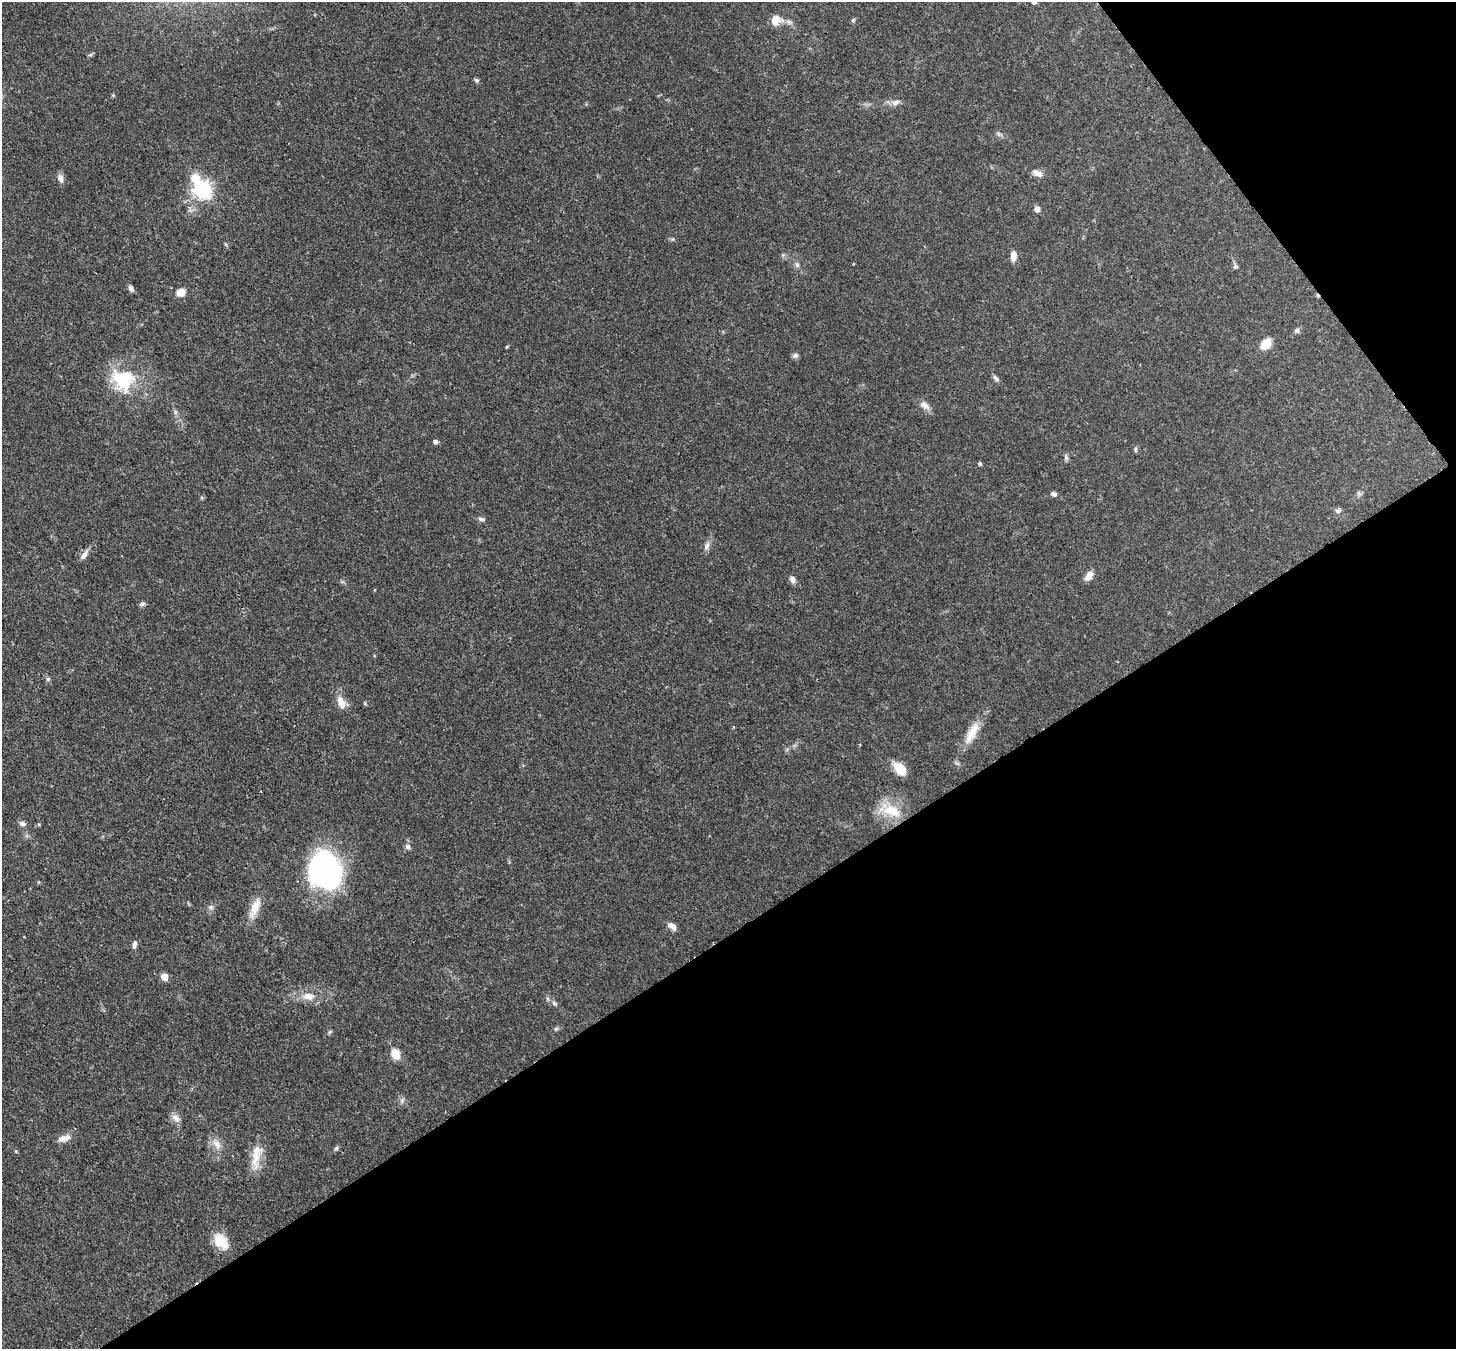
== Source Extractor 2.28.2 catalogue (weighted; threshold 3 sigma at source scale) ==
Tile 12 of 4 x 4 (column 4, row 3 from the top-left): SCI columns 4440-5893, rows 1557-2903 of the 5971 x 5944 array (HDU 1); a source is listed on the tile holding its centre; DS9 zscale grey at full resolution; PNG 1458 x 1351 px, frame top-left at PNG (2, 2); no overlay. Shown black and unused: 35% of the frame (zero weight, under 3 of 4 exposures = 7% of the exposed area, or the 3 px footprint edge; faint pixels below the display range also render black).
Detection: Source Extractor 2.28.2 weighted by HDU 2 'WHT'; one run over the whole footprint, this tile lists its part. Background 0.0932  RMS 0.0041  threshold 0.0184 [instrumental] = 3 sigma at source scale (4.5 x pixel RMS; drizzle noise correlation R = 1.50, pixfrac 1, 0.05/0.05 arcsec/px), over >= 5 px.
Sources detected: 63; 1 inside a brighter listed object's ellipse — not listed separately; the other 62 listed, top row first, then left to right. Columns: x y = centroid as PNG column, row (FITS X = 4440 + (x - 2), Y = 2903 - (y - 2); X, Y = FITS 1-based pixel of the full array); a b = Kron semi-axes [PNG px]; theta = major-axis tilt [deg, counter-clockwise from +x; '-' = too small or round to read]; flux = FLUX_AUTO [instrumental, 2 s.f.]
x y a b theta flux
1034 2 5 5 - 1.2
853 20 7 4 45 0.58
774 21 20 12 5 4.5
90 55 7 4 18 0.55
476 80 6 5 - 0.77
895 102 12 7 18 2.1
999 134 7 4 -88 0.76
1037 173 14 8 -20 2.7
60 178 11 7 -70 1.9
202 189 9 7 -56 150
1037 209 6 6 - 1.9
226 244 6 4 -44 0.52
1013 256 11 6 90 3
797 265 8 5 -63 1.1
1236 266 6 6 - 0.81
131 288 8 5 -69 1.3
181 293 9 8 - 3.6
1297 330 7 6 - 0.97
1266 344 10 7 52 7.2
795 355 8 6 16 1.1
995 378 9 5 -57 1.1
123 380 33 27 -38 22
925 406 15 8 -37 2.5
175 412 7 4 90 0.8
435 442 5 5 - 1.2
1135 449 7 3 90 0.62
1066 458 7 6 - 0.89
980 464 4 4 - 0.77
1054 494 7 6 - 1.2
1338 510 8 6 15 1.1
481 519 9 5 -16 1.1
706 546 10 7 58 1.7
84 555 15 6 56 2
1089 575 12 7 54 3
792 579 10 6 -69 1.6
142 604 8 5 27 0.95
48 679 6 5 - 0.72
341 702 17 9 -73 4.3
972 733 33 10 63 7.9
900 768 14 10 -52 7.4
892 811 29 15 -19 11
22 823 9 6 -10 1.4
39 824 5 4 - 0.46
407 846 7 7 - 1.4
325 871 36 30 -74 86
211 907 6 6 - 0.94
255 908 30 10 68 6.1
672 926 11 6 -40 2.6
134 944 10 5 76 1.4
164 977 5 5 - 7.8
308 996 16 10 -4 4.6
554 1003 8 6 -37 1.1
556 1029 6 5 - 0.66
329 1032 6 4 70 0.55
395 1054 10 7 -60 6.4
402 1100 7 4 72 0.87
176 1118 12 8 -36 2.4
64 1138 17 8 15 3
217 1144 15 9 -51 3.4
336 1148 6 5 - 0.7
256 1156 37 12 82 7.8
220 1241 20 13 -51 8.7
Isophote crosses this tile's border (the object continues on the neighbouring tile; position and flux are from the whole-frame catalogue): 1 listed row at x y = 1034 2